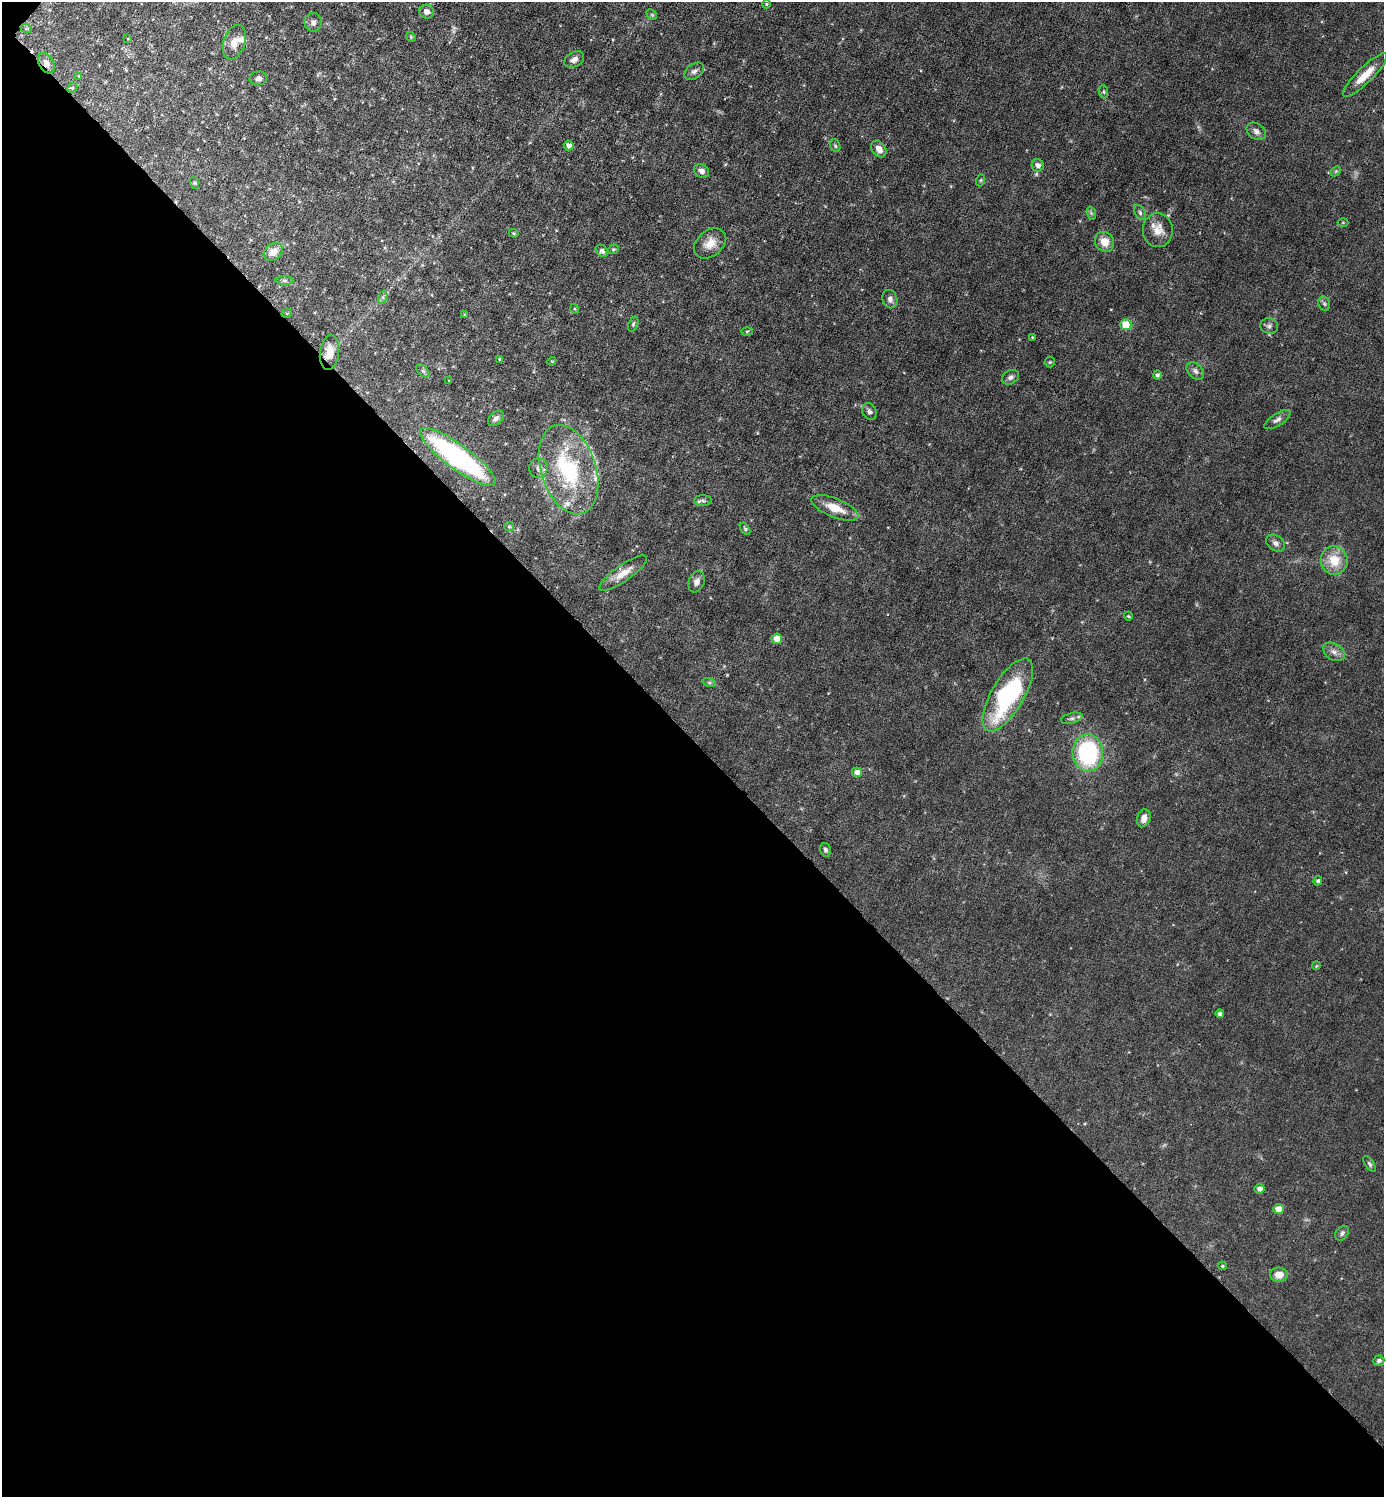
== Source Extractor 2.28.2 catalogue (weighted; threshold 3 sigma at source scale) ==
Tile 14 of 4 x 4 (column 2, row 4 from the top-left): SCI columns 1681-3062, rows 1-1495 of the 5980 x 5979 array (HDU 1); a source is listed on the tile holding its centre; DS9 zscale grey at full resolution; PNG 1386 x 1499 px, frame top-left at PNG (2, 2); each listed source drawn as its Kron ellipse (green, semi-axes under 4 px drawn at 4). Shown black and unused: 51% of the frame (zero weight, under 3 of 6 exposures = <1% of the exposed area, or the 3 px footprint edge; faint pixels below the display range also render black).
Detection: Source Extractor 2.28.2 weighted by HDU 2 'WHT'; one run over the whole footprint, this tile lists its part. Background 0.0451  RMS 0.005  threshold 0.0203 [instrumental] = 3 sigma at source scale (4.09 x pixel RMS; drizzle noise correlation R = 1.36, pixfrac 0.8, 0.05/0.05 arcsec/px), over >= 5 px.
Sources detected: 98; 1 too faint to see at this stretch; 1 cosmic-ray / hot-pixel residue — neither listed nor drawn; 6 inside a brighter listed object's ellipse — not listed separately; the other 90 listed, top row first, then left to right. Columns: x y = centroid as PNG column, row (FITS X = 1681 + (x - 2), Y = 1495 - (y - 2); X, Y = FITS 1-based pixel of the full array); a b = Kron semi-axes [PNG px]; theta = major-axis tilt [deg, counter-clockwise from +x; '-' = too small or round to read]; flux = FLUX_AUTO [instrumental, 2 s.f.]
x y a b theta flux
766 4 4 4 - 0.53
427 12 7 7 - 2.2
652 15 6 4 -45 0.62
313 22 9 8 - 2
26 28 6 4 -19 0.51
411 37 5 4 - 0.49
128 39 3 3 - 0.33
234 42 18 10 71 5.2
574 59 11 7 30 2.1
46 63 11 7 -59 2.5
694 71 11 7 35 1.9
1365 75 30 8 45 8.1
79 76 4 3 - 0.4
258 78 9 7 8 1.7
72 88 6 4 41 0.58
1104 92 7 4 -83 0.68
1256 131 10 7 -36 2
569 146 5 4 - 2.8
835 146 6 5 - 0.74
879 149 9 6 -53 3.4
1038 165 6 6 - 2.3
701 171 8 6 -34 2
1336 171 6 4 44 0.67
981 180 6 4 71 0.56
195 183 6 4 -71 0.58
1091 213 7 4 -71 0.7
1140 213 8 5 -65 1.1
1343 222 5 3 - 0.44
1158 230 17 15 89 6
514 233 5 3 - 0.49
1104 242 10 9 - 5.4
710 243 18 13 39 5.9
613 249 5 4 - 0.74
602 251 7 5 -44 1.3
273 252 10 8 39 5.3
284 281 9 4 0 0.97
383 297 7 4 71 1
890 299 9 7 -70 2
1324 304 7 5 -69 0.94
575 309 5 3 - 0.44
287 313 5 3 - 0.41
465 315 3 3 - 0.42
633 324 8 4 69 0.8
1126 325 5 5 - 14
1269 326 9 8 - 1.6
747 331 6 4 3 0.51
1032 337 4 3 - 0.38
329 353 17 9 82 6.3
500 359 3 3 - 0.78
552 361 4 3 - 0.42
1050 362 5 5 - 0.61
423 371 8 4 -44 1
1195 371 10 7 -46 1.8
1157 375 4 4 - 1.2
1010 377 9 6 30 1.4
449 380 4 2 - 0.27
869 412 9 7 -62 1.3
496 418 9 6 45 1.7
1277 420 15 6 33 1.9
458 457 46 12 -36 82
538 468 10 9 - 2.3
569 470 46 27 -72 40
703 501 9 5 -2 1.2
835 508 25 9 -22 8.2
509 526 5 4 - 0.59
745 529 7 4 -54 0.66
1276 543 10 7 -33 1.8
1334 560 14 13 - 9.6
623 573 28 8 35 5.9
697 582 11 8 69 2.3
1128 616 4 4 - 0.49
777 639 5 5 - 5
1334 652 12 8 -33 2.6
709 682 7 4 -19 0.79
1008 695 41 16 60 59
1072 718 11 5 14 1.3
1088 753 19 15 -88 53
857 772 5 5 - 2.7
1144 818 9 6 71 3
825 850 7 5 -74 1.1
1318 881 5 4 - 1
1316 966 4 3 - 0.4
1220 1014 4 4 - 1.5
1370 1164 9 4 -56 0.95
1259 1189 5 4 - 2.1
1279 1209 5 5 - 5.4
1342 1233 8 6 49 1.2
1222 1266 4 3 - 0.56
1279 1275 8 7 - 4.8
1379 1361 5 5 - 1.4
Overlapping masked pixels (flux is a lower limit): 3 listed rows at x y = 46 63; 329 353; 458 457